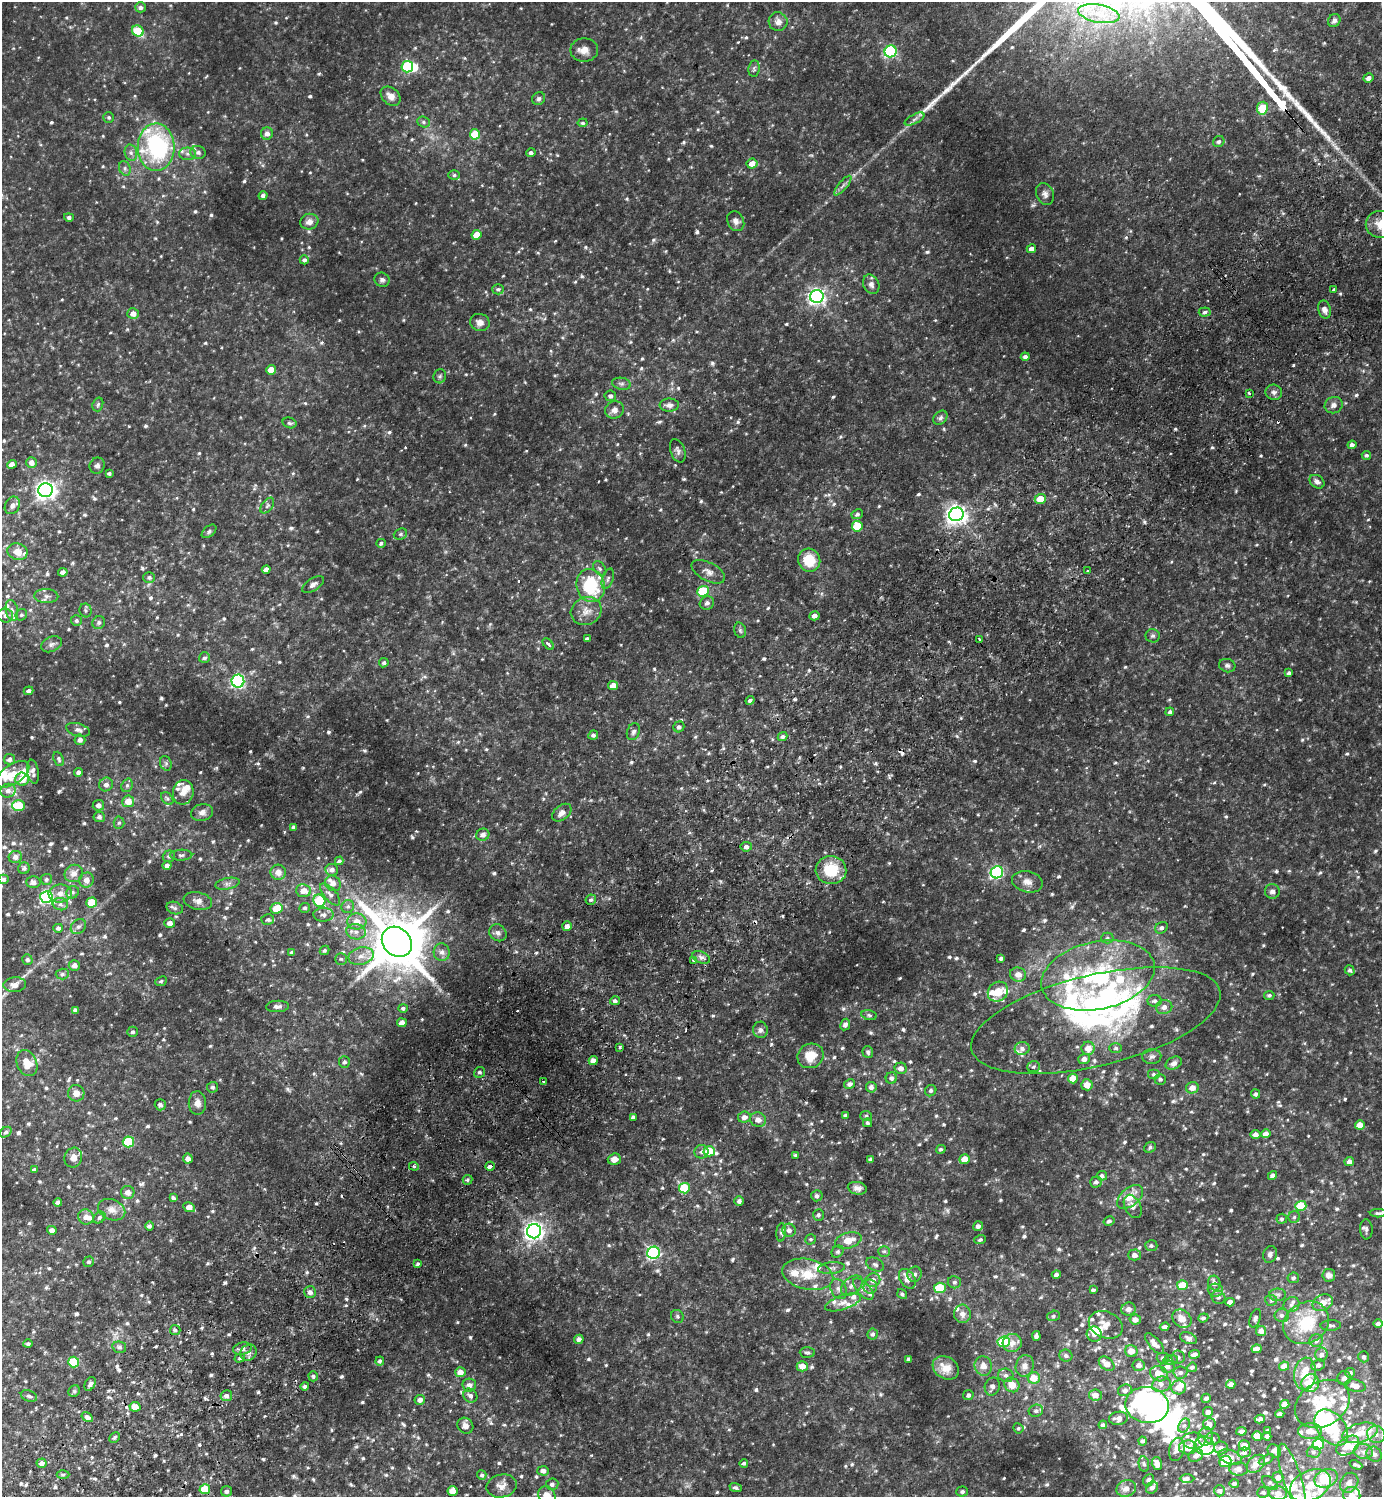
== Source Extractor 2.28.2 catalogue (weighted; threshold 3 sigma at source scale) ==
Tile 7 of 4 x 4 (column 3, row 2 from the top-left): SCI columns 2962-4341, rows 3037-4531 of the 6065 x 6072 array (HDU 1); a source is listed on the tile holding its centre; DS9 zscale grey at full resolution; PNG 1384 x 1499 px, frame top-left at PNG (2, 2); each listed source drawn as its Kron ellipse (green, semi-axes under 4 px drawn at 4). Shown black and unused: <1% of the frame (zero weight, under 2 of 3 exposures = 3% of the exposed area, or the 3 px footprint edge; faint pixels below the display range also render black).
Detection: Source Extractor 2.28.2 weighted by HDU 2 'WHT'; one run over the whole footprint, this tile lists its part. Background 0.15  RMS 0.018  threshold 0.0827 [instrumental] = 3 sigma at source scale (4.5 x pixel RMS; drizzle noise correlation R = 1.50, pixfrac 1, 0.05/0.05 arcsec/px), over >= 5 px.
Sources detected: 998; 11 inside a brighter object's white glare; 9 cosmic-ray / hot-pixel residue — neither listed nor drawn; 79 inside a brighter listed object's ellipse — not listed separately; of the other 899, all 500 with FLUX_AUTO >= 3.28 (the completeness limit of this list) listed and drawn (399 fainter detections not listed), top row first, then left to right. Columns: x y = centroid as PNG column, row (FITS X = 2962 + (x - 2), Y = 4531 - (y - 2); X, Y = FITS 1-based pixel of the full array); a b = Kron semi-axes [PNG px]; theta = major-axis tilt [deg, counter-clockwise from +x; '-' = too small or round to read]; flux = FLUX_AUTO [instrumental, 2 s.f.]
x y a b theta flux
140 7 5 5 - 6
1099 14 21 9 -11 35
1334 21 7 6 - 5.4
778 22 9 9 - 11
138 31 6 5 - 55
584 50 14 11 0 15
891 51 6 5 - 250
407 67 6 5 - 120
754 69 8 5 82 3.9
1368 78 5 4 - 7.6
391 96 11 8 -44 13
539 99 7 6 - 4.1
1262 108 6 5 - 58
109 117 5 5 - 3.3
914 119 11 4 28 6.3
424 122 6 5 - 3.7
583 123 5 4 - 3.6
267 133 6 6 - 9.2
475 134 5 5 - 62
1219 141 6 5 - 4.6
156 147 23 18 -90 240
198 152 7 6 - 6.9
131 153 8 6 -75 6
531 153 4 4 - 5.1
188 154 8 6 -1 6.3
752 164 5 5 - 17
125 168 7 5 -70 4.7
454 175 6 5 - 3.4
843 186 12 4 50 5.6
1045 194 11 8 -66 8
263 195 4 4 - 5.2
69 217 5 4 - 4.5
736 221 10 8 -63 8.3
309 222 9 8 - 11
1380 224 14 13 - 21
477 235 5 4 - 31
1031 249 5 4 - 8.5
304 260 4 4 - 4.4
382 280 7 7 - 5.1
871 284 10 7 -64 9
498 289 6 5 - 3.8
1334 289 3 3 - 3.9
817 297 7 6 - 660
1325 309 9 6 -77 8.8
1205 312 6 4 6 4.2
133 314 5 5 - 12
480 322 10 8 -18 11
1025 357 4 4 - 5
271 370 5 4 - 25
440 376 7 6 - 3.5
621 384 9 6 -9 4.8
1274 392 8 7 - 6.4
1249 393 3 3 - 4
610 396 6 5 - 4.4
98 404 7 5 73 3.4
669 405 9 6 1 8.2
1334 405 9 8 - 8.4
614 410 9 8 - 10
940 418 8 6 46 5.3
289 423 7 5 -16 3.7
1352 445 4 4 - 5.7
678 451 12 7 -70 6.6
1366 455 4 4 - 3.3
31 463 5 5 - 11
12 464 5 4 - 9.6
97 466 8 7 - 6.1
109 473 4 3 - 3.4
1317 482 8 6 -35 6.9
46 490 7 7 - 890
1040 499 5 5 - 30
12 505 9 7 59 7.9
267 506 9 5 52 4.3
857 514 5 4 - 3.9
956 514 7 6 - 1000
857 526 5 5 - 61
209 531 8 5 39 4.3
400 534 7 5 22 3.7
381 543 5 4 - 3.7
17 552 10 8 -19 21
809 560 11 11 - 46
600 569 8 5 -52 4.4
266 570 4 4 - 9.6
1088 571 3 3 - 4.9
63 572 5 4 - 7.4
708 572 18 9 -28 12
149 577 6 5 - 4.4
608 579 11 5 71 5.5
313 584 12 6 34 6.7
591 585 16 14 -73 96
703 591 6 5 - 110
46 596 12 7 -3 8
707 603 7 6 - 5.8
12 610 10 6 -77 7.7
86 610 7 6 - 3.8
586 611 16 14 25 19
21 615 6 5 - 3.6
5 616 8 7 - 7
815 616 5 4 - 8.9
76 621 5 5 - 4
99 623 7 6 - 4.7
740 630 8 5 -74 3.6
1153 636 7 6 - 4.2
587 639 4 4 - 5.5
980 639 4 3 - 6
52 644 11 7 24 6.6
548 644 7 3 -46 5.2
204 658 5 5 - 4.4
384 663 5 4 - 3.7
1227 666 8 6 -16 4.7
1289 673 4 3 - 4.2
238 681 6 6 - 320
613 686 5 4 - 18
29 691 5 4 - 4.6
750 700 5 3 - 4.6
1170 712 4 4 - 3.9
679 727 6 5 - 4.6
78 730 12 6 -16 6.5
633 732 9 6 68 5.5
593 735 5 4 - 4.3
782 737 5 4 - 4
80 740 5 5 - 6.4
9 759 5 5 - 6.6
59 759 7 5 -68 3.6
166 763 7 5 -70 3.7
33 772 12 5 -81 7.2
79 772 4 4 - 6.2
12 774 19 9 34 33
22 779 6 6 - 19
106 784 7 6 - 7.9
127 785 7 5 69 4.4
8 791 7 7 - 8.6
183 792 12 10 80 15
167 799 7 5 -49 3.5
128 801 6 5 - 21
98 805 5 5 - 7.9
18 806 6 5 - 53
202 812 11 8 14 9.4
562 813 11 7 40 11
99 817 5 5 - 5.3
119 823 6 5 - 3.4
293 827 4 4 - 3.5
483 835 6 6 - 8
746 847 6 5 - 6.6
181 855 11 5 1 5.1
169 856 6 6 - 4.5
15 857 7 6 - 7.9
339 861 4 4 - 3.3
167 866 4 4 - 7.8
24 868 6 5 - 4.1
332 870 6 5 - 6.6
831 870 15 14 - 57
278 872 8 7 - 12
997 872 6 6 - 330
74 873 9 8 - 12
3 879 5 4 - 4
46 879 5 5 - 3.6
86 880 7 7 - 10
33 882 7 6 - 7.1
1027 882 15 10 -12 14
333 883 8 7 - 10
227 884 13 5 11 6.9
304 891 7 6 - 15
1272 891 7 7 - 7
73 892 6 6 - 4.3
60 893 11 9 7 15
330 894 14 6 -49 8.4
47 897 6 6 - 340
591 900 5 5 - 3.6
198 901 14 8 -12 11
319 901 6 5 - 73
92 903 5 5 - 62
60 904 8 6 -15 6.3
348 907 7 6 - 4.6
175 908 8 6 -18 5
277 908 6 5 - 40
305 908 5 4 - 3.8
323 915 10 7 2 6.9
268 920 6 5 - 4
357 921 9 8 - 19
170 923 5 5 - 9.2
567 926 5 5 - 7
78 927 8 6 41 5.6
58 928 5 4 - 4.3
1161 928 7 5 36 5
356 932 10 7 -10 11
498 933 9 8 - 6.5
1107 938 6 5 - 3.6
397 942 16 13 -46 11000
324 950 5 4 - 3.3
292 952 4 4 - 3.4
442 952 9 8 - 8.2
361 956 13 8 13 15
701 957 9 5 -23 6.5
1001 958 4 3 - 3.8
27 959 5 5 - 3.7
341 959 6 5 - 3.5
694 960 3 3 - 15
74 965 5 5 - 9.4
1350 970 5 4 - 4.1
62 974 7 5 3 4
1018 974 8 7 - 13
1098 975 57 34 12 220
161 981 6 4 22 3.3
15 985 11 7 5 10
998 992 11 9 40 23
1269 995 5 4 - 3.4
615 1001 5 4 - 5.1
1154 1001 7 6 - 4.5
277 1006 11 5 3 7.2
1164 1007 8 7 - 9
403 1008 4 4 - 3.6
75 1010 4 4 - 4.7
869 1015 8 5 -11 3.8
1096 1020 128 45 13 360
402 1023 5 4 - 13
845 1024 6 4 63 6.6
760 1030 8 7 - 6.2
133 1032 5 5 - 3.8
620 1047 3 3 - 7
1022 1048 7 6 - 6
1088 1048 6 6 - 19
1116 1048 6 5 - 3.4
868 1052 6 5 - 4
811 1056 13 12 - 32
1152 1057 9 7 3 5.8
1084 1059 6 5 - 8.8
593 1060 5 4 - 11
344 1062 6 5 - 4.3
27 1063 13 10 -66 28
1174 1063 8 6 27 8.7
1034 1067 6 5 - 3.5
901 1068 6 5 - 8.9
479 1072 6 5 - 3.7
1154 1074 6 5 - 3.7
891 1078 6 5 - 5.6
1073 1079 5 5 - 30
1160 1079 5 5 - 4.1
544 1082 3 3 - 4.7
850 1084 6 4 32 5.7
1087 1085 6 5 - 15
212 1087 5 5 - 4.2
871 1087 5 5 - 6.3
1192 1088 6 5 - 14
931 1091 6 5 - 3.7
76 1093 8 8 - 14
1255 1094 4 4 - 3.5
197 1103 12 8 -87 12
160 1105 5 5 - 6.1
845 1115 4 3 - 4.7
866 1116 6 5 - 3.3
633 1117 4 3 - 4.9
744 1117 6 5 - 9
758 1120 8 7 - 12
867 1123 4 4 - 3.5
1360 1125 5 4 - 21
6 1132 6 4 36 4.3
1266 1134 5 4 - 13
1255 1135 5 4 - 9.8
128 1142 6 5 - 110
1150 1147 6 5 - 3.9
941 1149 5 4 - 3.4
709 1151 6 5 - 51
701 1152 7 7 - 5.6
796 1155 4 3 - 3.9
73 1158 10 9 - 11
188 1159 5 5 - 7.9
614 1159 6 5 - 13
965 1159 5 4 - 22
870 1160 4 4 - 5.3
1349 1162 5 4 - 7.9
414 1166 5 4 - 3.4
490 1166 5 3 - 14
34 1170 4 4 - 4.7
1272 1175 5 4 - 6.6
1102 1176 5 5 - 6.1
467 1180 5 5 - 3.6
1096 1182 6 5 - 4.8
684 1188 5 5 - 81
857 1188 9 6 -13 7.4
128 1192 7 6 - 9.7
817 1196 5 5 - 5.3
1130 1197 15 9 40 21
173 1198 4 3 - 4
739 1201 5 4 - 5.2
58 1202 4 4 - 5.5
1133 1206 12 7 -63 9.7
1301 1206 5 5 - 67
189 1207 6 4 -28 16
112 1210 14 10 -24 14
1378 1213 8 4 0 3.6
818 1215 6 5 - 4.8
86 1217 8 7 - 12
99 1217 6 5 - 4.2
1294 1217 6 5 - 3.9
1282 1219 5 5 - 3.8
1109 1221 6 4 31 4.4
149 1226 4 4 - 3.9
978 1226 5 4 - 5.7
1366 1229 10 6 -88 5.6
52 1230 5 4 - 7.5
789 1230 7 6 - 8.1
534 1231 7 7 - 930
781 1232 9 5 85 4
811 1239 5 5 - 3.4
848 1240 13 7 16 25
980 1240 6 4 19 3.3
1151 1246 6 5 - 4.1
884 1251 6 5 - 3.5
838 1252 6 5 - 4.3
654 1253 6 6 - 280
1270 1254 8 7 - 6.8
1134 1255 6 5 - 8.3
89 1262 5 5 - 3.5
417 1264 4 3 - 3.4
875 1264 9 6 -25 5.1
831 1268 13 5 7 6.8
808 1274 26 15 -12 44
915 1274 7 7 - 6
1056 1275 4 4 - 4.9
1329 1275 6 6 - 12
1293 1278 6 5 - 4.7
907 1279 11 7 -57 19
873 1280 7 6 - 9.4
954 1282 7 6 - 4.1
1214 1283 7 6 - 9.4
1182 1285 5 5 - 43
852 1286 12 8 40 9.5
870 1286 7 7 - 5.6
940 1288 6 5 - 69
839 1289 10 7 -63 8.3
863 1289 13 6 -47 8.4
1093 1290 4 3 - 3.3
1215 1290 7 6 - 6.2
310 1292 6 6 - 7.2
902 1294 5 4 - 3.7
1278 1295 8 6 0 5.2
1218 1297 7 6 - 4.6
1271 1300 6 5 - 3.7
843 1302 18 7 18 14
1230 1302 4 4 - 9.5
1323 1303 11 7 25 17
1291 1305 8 7 - 7.2
1128 1309 7 6 - 8.1
962 1314 9 8 - 9.5
1282 1315 7 6 - 5.5
677 1316 7 6 - 3.9
1053 1316 6 5 - 3.9
1203 1318 5 4 - 3.9
1255 1318 9 5 70 4.4
1182 1319 10 8 -40 15
1135 1320 5 5 - 9.4
1306 1323 24 20 34 85
1378 1323 4 4 - 6.4
1106 1325 18 13 -23 17
1331 1325 10 5 2 5
1164 1327 5 4 - 6.7
175 1330 5 5 - 3.6
1261 1331 5 5 - 11
873 1334 6 5 - 4.7
1094 1334 8 7 - 7.6
1036 1336 5 4 - 5.7
1188 1338 9 5 -21 5.4
579 1339 5 4 - 7.2
1316 1341 7 6 - 6.1
1004 1342 6 5 - 73
1012 1343 9 9 - 15
28 1344 4 4 - 3.8
1155 1344 13 5 -49 12
119 1347 7 5 -14 4.4
242 1349 9 6 12 8.4
1256 1349 5 4 - 11
1131 1351 6 6 - 18
807 1352 7 5 -1 3.7
248 1353 9 7 38 7.3
1195 1354 5 4 - 7.4
1321 1354 7 6 - 6.6
1066 1356 6 6 - 4.6
1178 1357 6 6 - 5.3
1364 1357 5 5 - 4
240 1358 5 4 - 3.4
1163 1358 6 5 - 4.3
909 1359 4 3 - 4.3
1170 1360 7 5 10 3.7
380 1361 4 4 - 3.7
74 1362 5 5 - 61
1107 1364 9 6 -39 19
1139 1365 6 5 - 8.2
1318 1365 7 5 22 6.9
802 1366 5 5 - 17
983 1366 9 8 - 16
1025 1366 11 9 73 13
1167 1366 7 6 - 8.2
1284 1366 5 4 - 16
1192 1367 5 4 - 4.6
946 1368 14 11 -31 27
460 1372 5 5 - 14
1180 1372 7 6 - 6.4
1350 1373 5 4 - 5.2
1159 1374 9 7 -26 22
1305 1374 16 11 84 35
1006 1375 8 6 -14 6.2
313 1376 5 4 - 3.6
1034 1378 6 5 - 25
1344 1378 7 6 - 6.2
1310 1383 9 8 - 40
90 1384 7 5 61 6.2
1161 1384 9 7 17 8.7
1231 1384 4 4 - 8.4
469 1385 7 6 - 7.9
1012 1385 8 7 - 24
305 1386 4 4 - 4
992 1386 9 7 68 9.5
1355 1386 10 6 -14 15
1179 1387 7 7 - 17
1125 1390 7 6 - 7.5
74 1391 6 5 - 3.4
968 1395 5 5 - 5.5
1095 1395 6 5 - 11
29 1396 8 5 -20 4.4
226 1396 6 5 - 6.8
470 1396 7 6 - 6.4
1206 1398 5 4 - 4.4
420 1400 5 5 - 7.8
1285 1404 4 4 - 14
1322 1404 29 22 31 93
1147 1405 22 18 -8 690
135 1407 5 5 - 18
1036 1411 7 6 - 5.4
1208 1412 5 4 - 7.5
1280 1414 4 4 - 5.4
87 1417 6 4 -32 5.6
1118 1418 9 6 7 9.6
1260 1419 5 4 - 7.2
1209 1424 6 6 - 11
1103 1425 4 4 - 4.5
1184 1425 7 5 61 4.8
465 1426 8 7 - 10
1018 1428 5 5 - 3.4
1331 1428 20 14 -50 110
1241 1431 5 4 - 6.8
1268 1431 4 4 - 4.8
1310 1431 12 8 1 17
1360 1433 18 9 16 28
1376 1434 9 8 - 11
1205 1436 9 7 76 9.1
1257 1436 5 5 - 20
1267 1436 4 4 - 6
114 1437 6 4 46 3.8
1212 1439 7 6 - 5.4
1143 1441 4 4 - 4.4
1194 1441 11 8 -2 15
1318 1444 5 5 - 71
1244 1445 6 5 - 13
1204 1446 10 9 - 41
1348 1446 13 8 34 25
1188 1447 9 7 4 24
1221 1448 7 6 - 7.5
1177 1449 12 7 76 15
1274 1451 7 6 - 9.8
1363 1451 9 7 -9 8.9
1244 1452 7 5 12 5.4
1313 1452 7 5 -1 4.3
1374 1454 8 7 - 8.3
1196 1456 7 6 - 8
1230 1457 12 7 -19 14
1266 1460 8 4 28 3.3
1225 1461 6 5 - 50
42 1463 5 4 - 10
744 1463 4 3 - 3.6
1144 1464 8 5 -79 3.9
1157 1464 6 5 - 12
1256 1464 10 7 44 17
1356 1465 6 3 -22 4.3
1239 1469 9 6 -4 9.1
543 1471 6 5 - 6.9
63 1474 6 4 0 3.4
482 1475 5 4 - 3.6
1278 1477 5 5 - 10
1187 1478 7 4 -1 5.4
1292 1478 36 9 -72 27
1326 1478 12 8 23 65
1148 1480 6 5 - 4.4
1234 1483 5 4 - 4.6
1270 1483 9 5 -34 3.8
1349 1483 10 8 56 12
552 1484 6 6 - 4.7
1310 1485 21 14 25 40
502 1486 15 11 12 13
736 1488 6 4 -19 3.8
1126 1488 10 8 21 11
1152 1488 6 5 - 6.6
205 1489 5 5 - 54
226 1491 5 5 - 5.5
452 1491 5 5 - 17
962 1491 5 5 - 3.9
1219 1491 5 5 - 5.4
1263 1492 6 5 - 4.2
1278 1493 9 7 -8 11
1352 1495 9 8 - 16
547 1496 10 8 -59 18
Overlapping masked pixels (flux is a lower limit): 1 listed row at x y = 490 1166
Isophote crosses this tile's border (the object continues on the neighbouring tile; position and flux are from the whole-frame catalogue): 5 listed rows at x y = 1099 14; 1380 224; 3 879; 1352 1495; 547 1496
Unlisted compact peaks at least as high as the median listed source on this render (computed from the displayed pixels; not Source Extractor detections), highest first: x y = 947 90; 929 106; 935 100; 1315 124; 965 73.